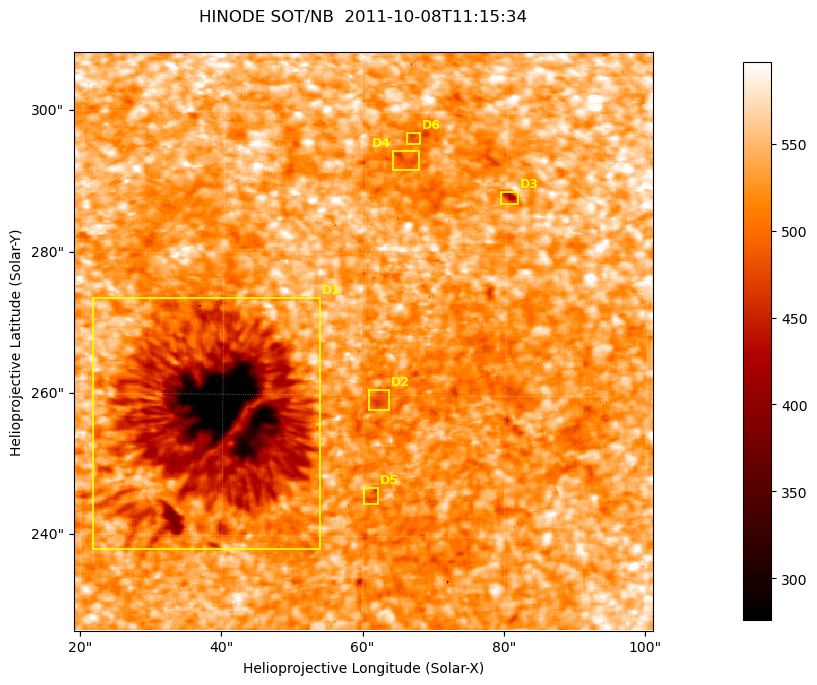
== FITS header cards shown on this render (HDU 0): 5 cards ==
TELESCOP= 'HINODE'
INSTRUME= 'SOT/NB'
DATE_OBS= '2011-10-08T11:15:34.595'
CTYPE1  = 'Solar-X'
CTYPE2  = 'Solar-Y'

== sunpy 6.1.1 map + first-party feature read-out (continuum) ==
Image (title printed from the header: HINODE SOT/NB  2011-10-08T11:15:34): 512 x 512 px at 0.16 arcsec/px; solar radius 960 arcsec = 6000 px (partial field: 0.2% of the solar disc is inside the frame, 100% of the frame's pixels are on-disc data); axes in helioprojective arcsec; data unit not stated in the header (colour bar unlabelled)
Orientation: roll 0.412 deg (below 1 deg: not rotated)
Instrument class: CONTINUUM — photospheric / low-chromospheric filtergram (TF Fe I 5576): granulation and sunspots, dark-feature search
Dark features (sunspots / pores): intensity divided by the frame's on-disc median (partial field: no limb-darkening profile); reference = the frame's on-disc median (the 8%-of-disc-diameter window exceeds this field); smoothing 3 px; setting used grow <= 0.92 with closing radius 1 px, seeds <= 0.88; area >= 65 px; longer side >= 6 px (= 0.96 arcsec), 3 px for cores <= 0.7; partial field; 6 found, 6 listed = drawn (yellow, D1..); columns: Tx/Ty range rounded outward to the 1 arcsec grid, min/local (2 s.f., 1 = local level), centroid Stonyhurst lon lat
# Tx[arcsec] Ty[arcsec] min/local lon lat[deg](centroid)
D1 21..54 238..274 0.46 +2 +22
D2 60..64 257..261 0.87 +4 +22
D3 79..82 287..289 0.78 +5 +24
D4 63..68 291..295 0.87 +4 +24
D5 60..62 244..247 0.87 +4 +21
D6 65..68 295..298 0.88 +4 +24